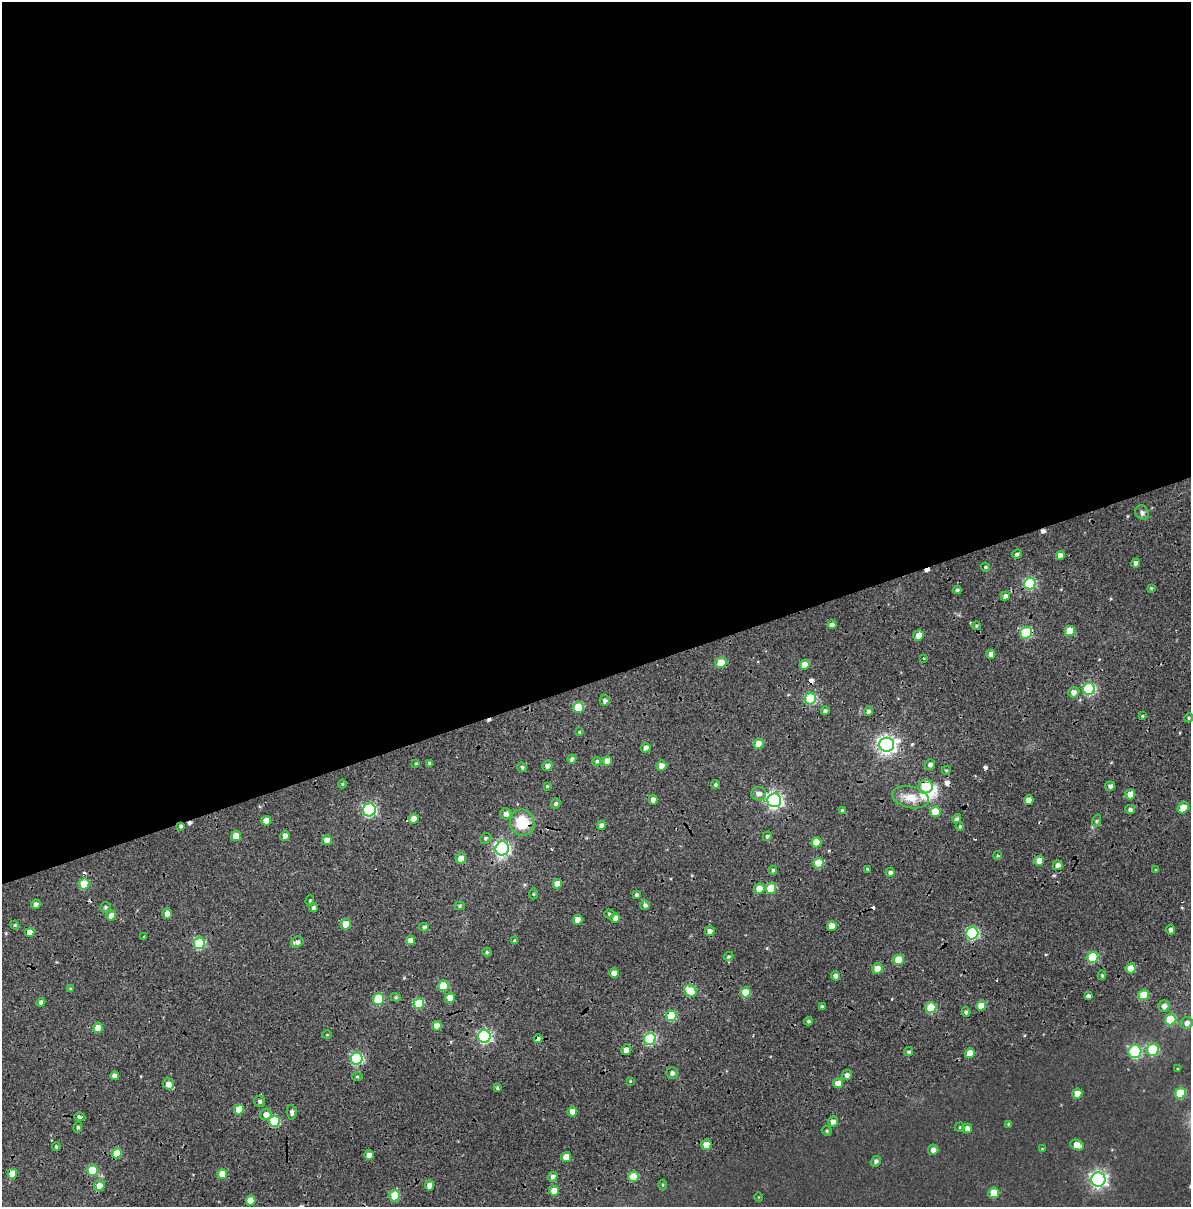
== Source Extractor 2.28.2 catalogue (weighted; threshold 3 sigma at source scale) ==
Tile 2 of 4 x 3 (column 2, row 1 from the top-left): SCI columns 1413-2601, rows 2568-3772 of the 5183 x 3931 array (HDU 1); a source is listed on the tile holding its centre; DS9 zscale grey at full resolution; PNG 1193 x 1209 px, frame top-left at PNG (2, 2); each listed source drawn as its Kron ellipse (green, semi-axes under 4 px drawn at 4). Shown black and unused: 57% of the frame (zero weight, under 2 of 4 exposures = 9% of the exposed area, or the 3 px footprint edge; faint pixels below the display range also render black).
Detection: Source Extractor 2.28.2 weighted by HDU 2 'WHT'; one run over the whole footprint, this tile lists its part. Background 0.0396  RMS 0.0085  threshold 0.0384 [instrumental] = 3 sigma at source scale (4.5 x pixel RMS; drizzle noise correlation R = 1.50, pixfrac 1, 0.0396/0.0396 arcsec/px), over >= 5 px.
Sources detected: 215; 1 inside a brighter object's white glare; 12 cosmic-ray / hot-pixel residue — neither listed nor drawn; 1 inside a brighter listed object's ellipse — not listed separately; the other 201 listed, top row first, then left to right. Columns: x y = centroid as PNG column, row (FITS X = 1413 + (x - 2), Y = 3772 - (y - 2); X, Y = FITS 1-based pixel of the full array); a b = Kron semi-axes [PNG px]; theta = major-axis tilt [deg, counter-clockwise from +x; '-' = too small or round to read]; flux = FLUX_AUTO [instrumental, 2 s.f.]
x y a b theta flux
1142 513 8 6 -59 2.9
1017 554 5 4 - 2
1060 555 4 4 - 4.9
1136 563 4 4 - 2.9
985 567 5 3 - 1.1
1030 584 6 5 - 77
1151 588 4 3 - 0.76
957 590 4 4 - 2
1005 596 5 4 - 3.5
832 625 4 4 - 3.9
976 626 4 4 - 0.99
1070 631 5 5 - 22
1026 633 6 5 - 53
919 635 5 5 - 7.6
991 654 4 4 - 3.8
923 658 2 2 - 0.69
721 663 5 5 - 17
805 665 5 4 - 11
1089 689 6 5 - 96
1074 692 5 5 - 5
811 699 6 5 - 66
605 700 5 5 - 2.2
578 707 5 5 - 33
825 711 4 4 - 1.8
868 711 5 4 - 2.3
1142 716 4 3 - 0.95
1189 718 4 4 - 1.1
579 732 4 3 - 1.1
759 744 5 5 - 12
887 745 7 7 - 380
646 748 5 4 - 4.3
572 759 4 4 - 2.5
597 761 4 4 - 1.5
607 761 5 4 - 8.8
416 763 4 3 - 0.83
430 764 4 4 - 2.5
930 764 5 5 - 3.4
547 766 5 5 - 3.3
662 766 5 5 - 6.4
522 767 5 5 - 1.9
946 770 4 3 - 1.1
342 784 4 4 - 0.93
715 785 5 4 - 1.5
547 786 3 3 - 0.84
1110 786 4 4 - 2.4
925 787 7 6 - 35
759 794 7 6 - 4.7
1130 794 5 5 - 13
910 797 19 10 -12 13
653 800 4 4 - 4.5
774 800 7 7 - 240
1029 800 5 4 - 6.8
556 803 5 4 - 1.7
1183 808 6 5 - 13
369 810 6 6 - 120
1130 810 5 4 - 2.3
842 811 4 4 - 1.8
935 812 5 5 - 25
506 814 5 5 - 3.4
414 819 5 5 - 6.9
957 819 5 4 - 2
266 821 5 5 - 9.2
1096 821 6 4 71 1.2
522 822 13 12 - 28
601 825 4 4 - 3.5
181 826 4 4 - 1.4
960 826 4 4 - 1.1
236 836 5 5 - 9.4
285 836 5 4 - 4.6
767 836 5 4 - 1.6
486 838 6 5 - 1.6
327 840 5 4 - 7.5
816 842 5 5 - 15
502 848 7 7 - 180
998 855 4 3 - 0.9
461 858 5 5 - 9.8
1039 861 5 4 - 9.9
818 863 5 5 - 23
1058 865 5 4 - 4.2
773 870 4 4 - 1.3
868 870 3 3 - 3.7
1156 870 4 3 - 0.87
890 872 4 4 - 2.7
84 884 5 5 - 31
557 884 5 4 - 7.7
771 888 5 5 - 29
759 889 5 5 - 12
533 894 5 3 - 0.81
636 895 4 4 - 1.5
310 900 5 4 - 1.2
36 904 5 4 - 3
645 905 5 5 - 2.3
460 906 5 4 - 1.2
105 907 5 5 - 1.6
314 908 4 4 - 2.4
167 914 5 4 - 4.2
609 914 5 4 - 1.3
111 915 5 4 - 6.4
615 918 5 4 - 7.5
578 920 5 4 - 10
346 924 5 5 - 12
15 925 5 4 - 1
832 926 5 5 - 9.9
424 927 4 4 - 1.7
1171 930 5 4 - 2.7
710 931 5 5 - 3.6
30 932 5 4 - 7.6
972 933 6 6 - 100
144 936 3 3 - 5.3
410 940 5 4 - 4.9
514 941 4 3 - 5
297 942 6 5 - 3.1
199 943 6 5 - 53
487 952 4 4 - 1.3
728 956 5 4 - 1.1
1093 957 5 5 - 44
899 960 5 5 - 23
877 968 5 5 - 9.5
1131 968 5 5 - 17
614 973 5 4 - 7.7
1102 975 5 4 - 1.2
836 976 4 4 - 4.1
443 986 5 5 - 25
71 989 4 3 - 1.1
690 991 6 5 - 32
745 992 5 5 - 16
1144 995 5 5 - 27
1088 996 4 4 - 3
396 997 5 4 - 1.2
450 998 5 5 - 9.3
378 999 6 5 - 41
41 1002 4 4 - 2.4
419 1003 5 5 - 35
822 1006 4 4 - 1.5
981 1006 5 5 - 11
1164 1006 6 5 - 4.7
931 1008 5 5 - 37
966 1012 5 4 - 1.3
671 1016 5 5 - 39
1171 1020 6 5 - 44
808 1021 4 4 - 1.6
1187 1023 6 6 - 3.8
437 1026 5 5 - 7.9
98 1028 5 5 - 8.5
327 1035 4 3 - 0.73
484 1036 6 6 - 140
538 1039 4 4 - 5.4
650 1039 6 5 - 82
626 1050 5 5 - 5.9
1153 1050 6 6 - 60
909 1052 4 4 - 1.3
1135 1052 6 6 - 97
970 1053 5 4 - 14
357 1059 6 6 - 87
1177 1069 3 3 - 0.57
672 1073 5 5 - 2.5
847 1075 5 4 - 2.8
115 1076 4 4 - 4.8
357 1076 5 3 - 1
630 1081 3 3 - 0.67
838 1083 5 5 - 7.1
168 1084 5 5 - 4.6
497 1088 4 3 - 1.1
1180 1093 6 5 - 35
1077 1094 5 5 - 8.8
260 1101 6 5 - 2.1
239 1109 5 5 - 19
292 1112 7 5 -86 2.7
572 1112 5 4 - 8.6
266 1114 6 5 - 6.2
80 1117 5 3 - 15
274 1121 5 5 - 44
833 1122 5 5 - 4.5
1009 1124 4 3 - 1.2
78 1127 5 4 - 1.3
960 1127 5 4 - 1
967 1128 5 4 - 4.9
827 1131 5 4 - 1.1
706 1145 5 5 - 10
1077 1145 7 5 -23 8.8
56 1147 4 3 - 1.1
1042 1149 4 3 - 0.58
933 1150 5 5 - 4.1
117 1153 5 5 - 13
369 1155 5 4 - 7.3
566 1157 5 5 - 12
876 1161 5 4 - 2.4
92 1170 5 5 - 28
12 1174 5 5 - 10
222 1174 5 5 - 12
553 1177 5 4 - 3.4
633 1177 5 5 - 24
1098 1179 7 7 - 270
430 1185 5 5 - 6.1
663 1185 5 3 - 0.71
99 1186 6 5 - 6.4
554 1191 5 5 - 8.7
994 1193 5 5 - 20
395 1196 5 5 - 30
759 1197 5 3 - 0.5
250 1200 5 5 - 12
Overlapping masked pixels (flux is a lower limit): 13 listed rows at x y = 1026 633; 721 663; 887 745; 925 787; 774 800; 522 822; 181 826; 461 858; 671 1016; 538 1039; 706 1145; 12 1174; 430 1185